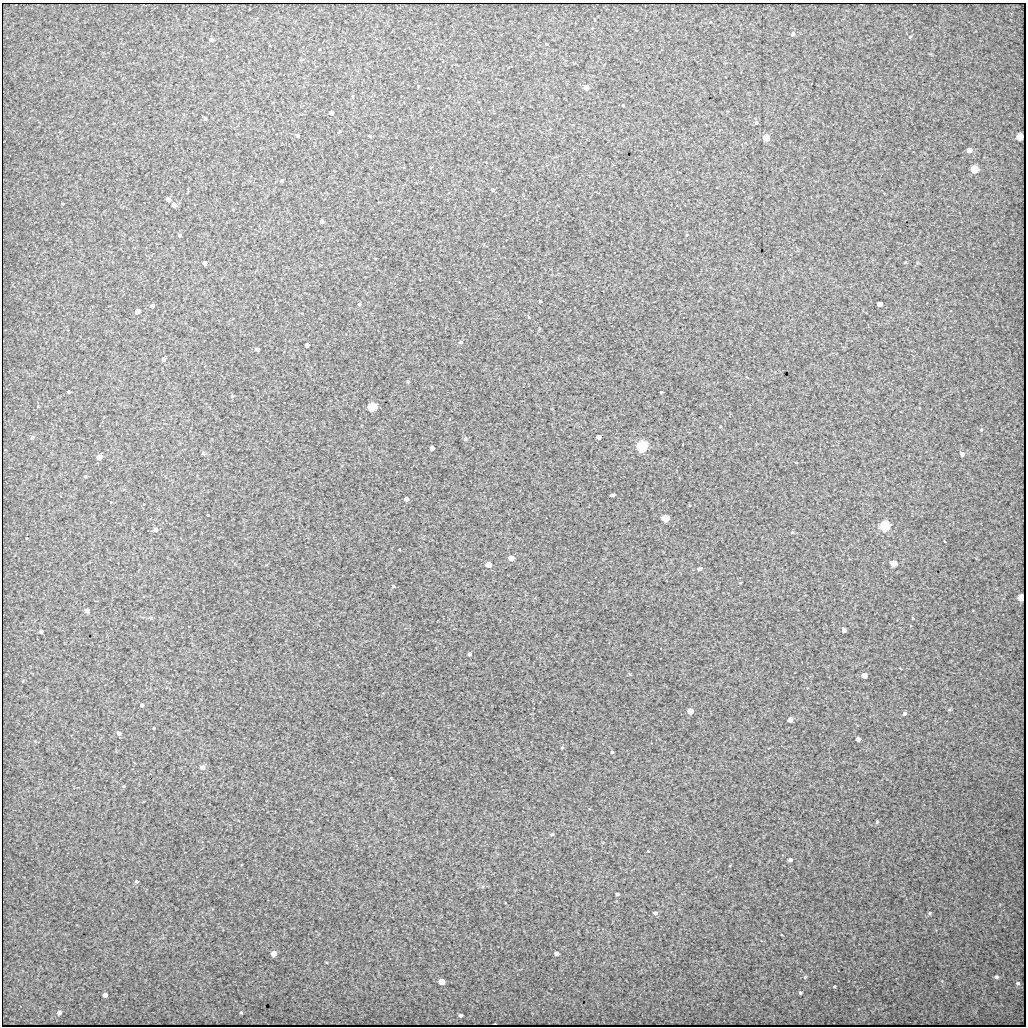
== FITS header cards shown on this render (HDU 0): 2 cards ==
NAXIS1  =                 1024 / length of data axis 1
NAXIS2  =                 1024 / length of data axis 2

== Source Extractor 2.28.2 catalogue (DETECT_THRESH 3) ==
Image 1024 x 1024 px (HDU 0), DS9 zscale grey, 1 PNG px = 1 image px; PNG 1028 x 1028 px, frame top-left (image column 1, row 1024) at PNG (2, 3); no overlay
Background 443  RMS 4.7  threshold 14.2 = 3 sigma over >= 5 px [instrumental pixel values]
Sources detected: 104; all 104 listed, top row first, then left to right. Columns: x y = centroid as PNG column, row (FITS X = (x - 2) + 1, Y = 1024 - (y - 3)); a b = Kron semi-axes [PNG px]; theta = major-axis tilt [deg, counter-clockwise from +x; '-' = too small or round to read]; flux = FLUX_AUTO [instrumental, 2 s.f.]
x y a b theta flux
793 34 5 5 - 750
910 37 4 4 - 300
211 40 4 3 - 1000
546 44 5 3 - 250
586 87 4 4 - 2200
352 96 5 3 - 270
623 105 3 3 - 240
331 113 4 4 - 1100
205 119 3 3 - 560
756 122 6 5 - 590
298 135 4 4 - 430
370 136 4 3 - 430
766 137 5 4 - 10000
1020 137 5 4 - 7400
969 150 4 4 - 2400
974 169 5 5 - 16000
281 181 3 3 - 560
493 190 4 4 - 520
168 199 4 4 - 1600
63 204 3 2 - 250
174 205 4 4 - 1500
322 221 4 4 - 870
180 235 5 4 - 410
905 262 5 3 - 240
205 263 4 4 - 1200
540 301 3 3 - 410
359 304 5 4 - 380
880 304 4 4 - 2500
152 306 4 4 - 820
137 311 4 4 - 2100
461 342 5 4 - 420
307 345 4 4 - 1000
257 349 4 3 - 1000
164 359 5 5 - 720
408 382 4 4 - 410
68 392 3 3 - 410
661 392 3 3 - 260
372 407 5 5 - 22000
981 430 4 4 - 400
32 437 5 4 - 490
599 437 4 4 - 1600
465 438 6 6 - 560
683 444 2 2 - 190
642 446 5 5 - 62000
432 448 4 4 - 1700
203 453 5 5 - 490
962 454 5 4 - 1200
99 457 4 4 - 2400
796 462 3 2 - 190
85 477 4 4 - 290
612 495 4 3 - 710
406 499 4 4 - 1300
111 502 3 3 - 450
208 515 3 3 - 510
666 518 5 4 - 10000
885 526 5 5 - 46000
155 529 5 4 - 1400
792 532 5 5 - 360
27 538 3 3 - 5600
399 549 3 3 - 590
511 558 5 4 - 3000
893 563 5 4 - 6200
489 565 4 4 - 3400
700 569 4 3 - 860
393 586 4 3 - 330
1021 597 4 4 - 7500
87 611 5 4 - 1700
151 618 6 4 -18 400
913 618 3 3 - 1400
844 630 4 4 - 1500
41 631 4 3 - 740
469 654 4 3 - 670
864 675 4 4 - 3500
142 705 4 3 - 730
949 710 5 4 - 410
690 711 4 4 - 4700
905 713 5 5 - 520
790 720 4 4 - 2000
154 728 3 2 - 290
119 733 5 4 - 1000
858 739 4 4 - 1400
562 747 5 4 - 400
612 752 4 4 - 370
202 767 5 5 - 1300
124 786 4 4 - 340
877 822 5 3 - 330
552 834 5 4 - 480
790 860 4 4 - 1100
136 881 4 3 - 380
617 894 4 3 - 600
655 913 5 4 - 890
930 913 5 4 - 390
274 953 4 4 - 3200
556 953 4 4 - 1400
805 977 4 3 - 300
996 977 4 4 - 680
441 981 5 4 - 4700
1018 983 5 4 - 530
834 986 3 2 - 300
800 993 3 3 - 470
105 995 4 4 - 1600
59 1012 5 4 - 1300
241 1012 4 4 - 310
460 1015 4 3 - 790